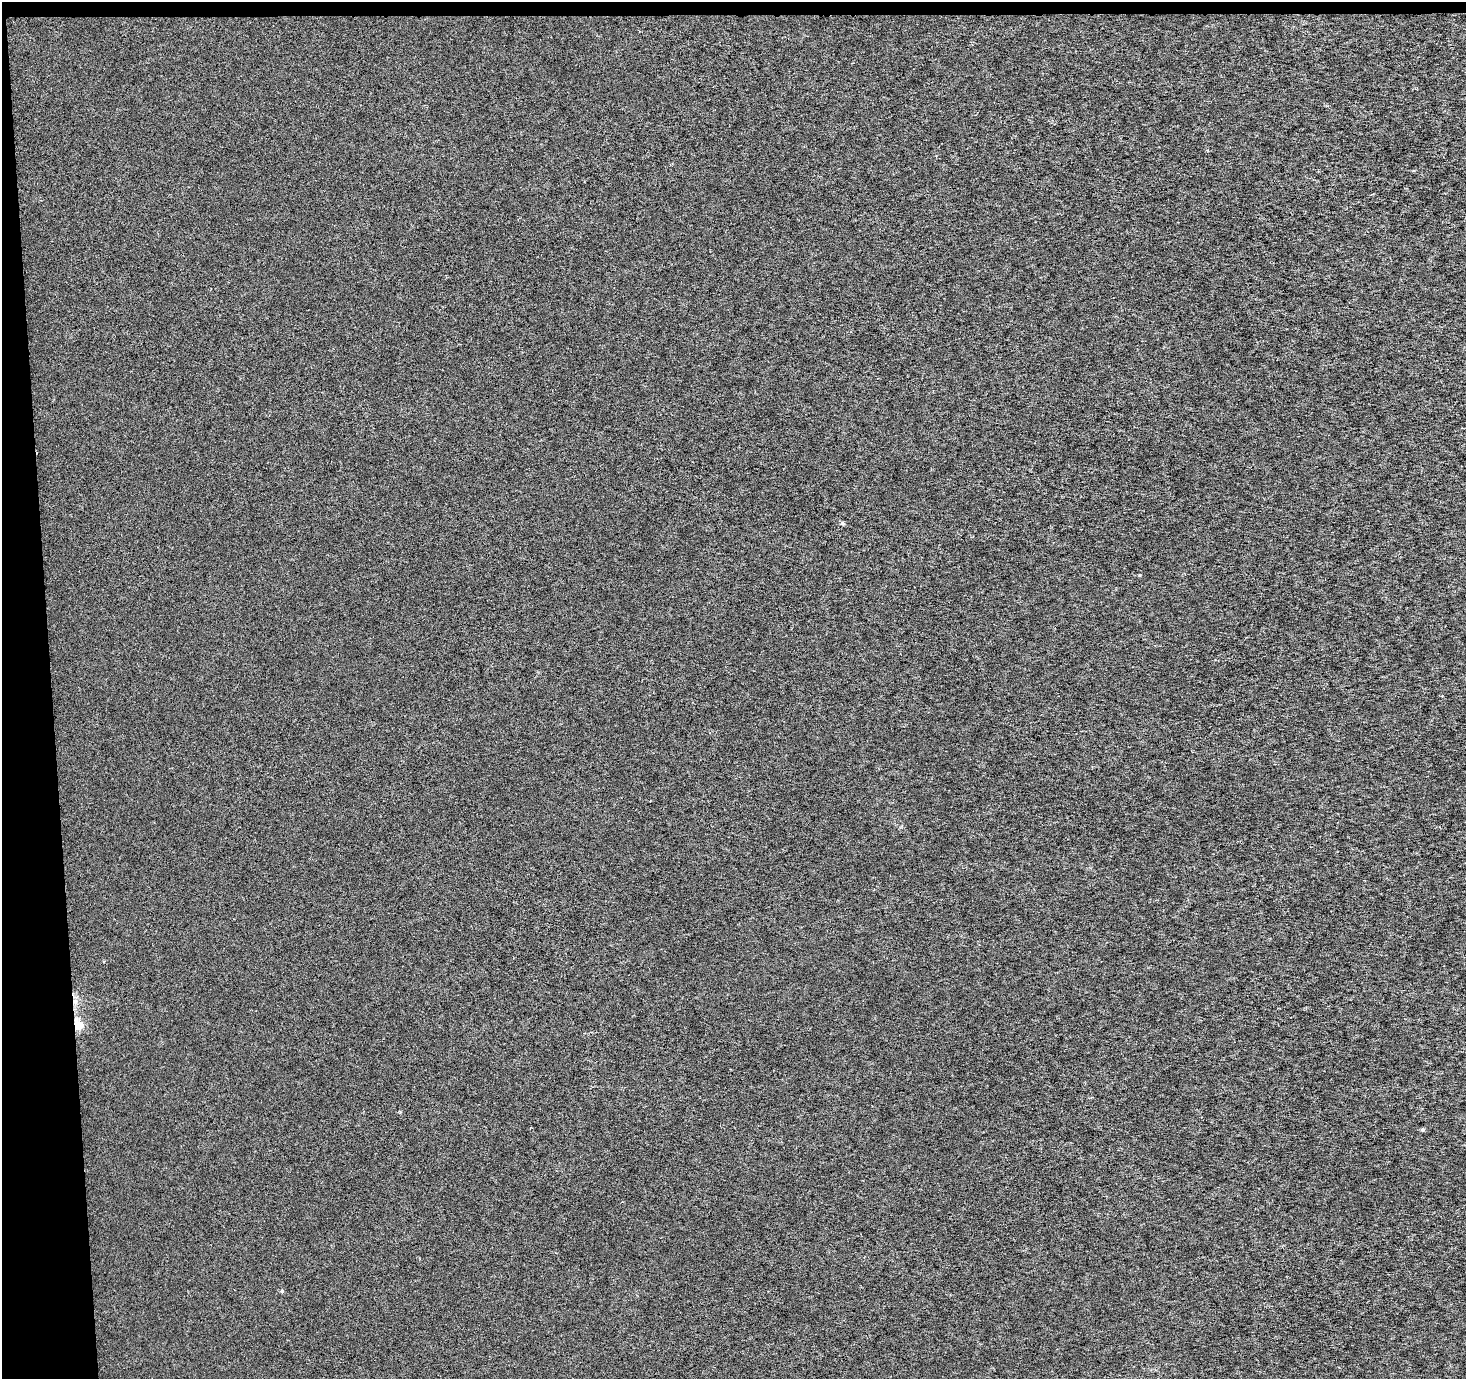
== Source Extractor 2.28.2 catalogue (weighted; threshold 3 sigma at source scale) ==
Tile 1 of 3 x 3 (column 1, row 1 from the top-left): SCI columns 1-1464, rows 2755-4131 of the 4393 x 4131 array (HDU 1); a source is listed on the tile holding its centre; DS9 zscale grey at full resolution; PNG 1468 x 1381 px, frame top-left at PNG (2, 2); no overlay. Shown black and unused: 4% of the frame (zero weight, under 3 of 6 exposures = <1% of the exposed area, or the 3 px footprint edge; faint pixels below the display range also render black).
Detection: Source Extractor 2.28.2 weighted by HDU 2 'WHT'; one run over the whole footprint, this tile lists its part. Background -1.50e-04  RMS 0.0016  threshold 0.00659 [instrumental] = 3 sigma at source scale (4.09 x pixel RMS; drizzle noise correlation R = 1.36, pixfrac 0.8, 0.0396/0.0396 arcsec/px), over >= 5 px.
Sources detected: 7; all 7 listed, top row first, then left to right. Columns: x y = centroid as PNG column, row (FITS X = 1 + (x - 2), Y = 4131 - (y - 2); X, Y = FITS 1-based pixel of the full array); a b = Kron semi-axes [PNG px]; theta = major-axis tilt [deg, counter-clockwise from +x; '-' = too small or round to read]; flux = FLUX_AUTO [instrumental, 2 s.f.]
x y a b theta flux
842 523 7 5 0 0.26
1140 575 4 4 - 0.13
104 961 4 3 - 0.13
75 1001 9 7 89 0.79
78 1024 18 11 -68 2.1
1423 1130 4 4 - 0.27
282 1291 5 4 - 0.29
Overlapping masked pixels (flux is a lower limit): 2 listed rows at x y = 75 1001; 78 1024